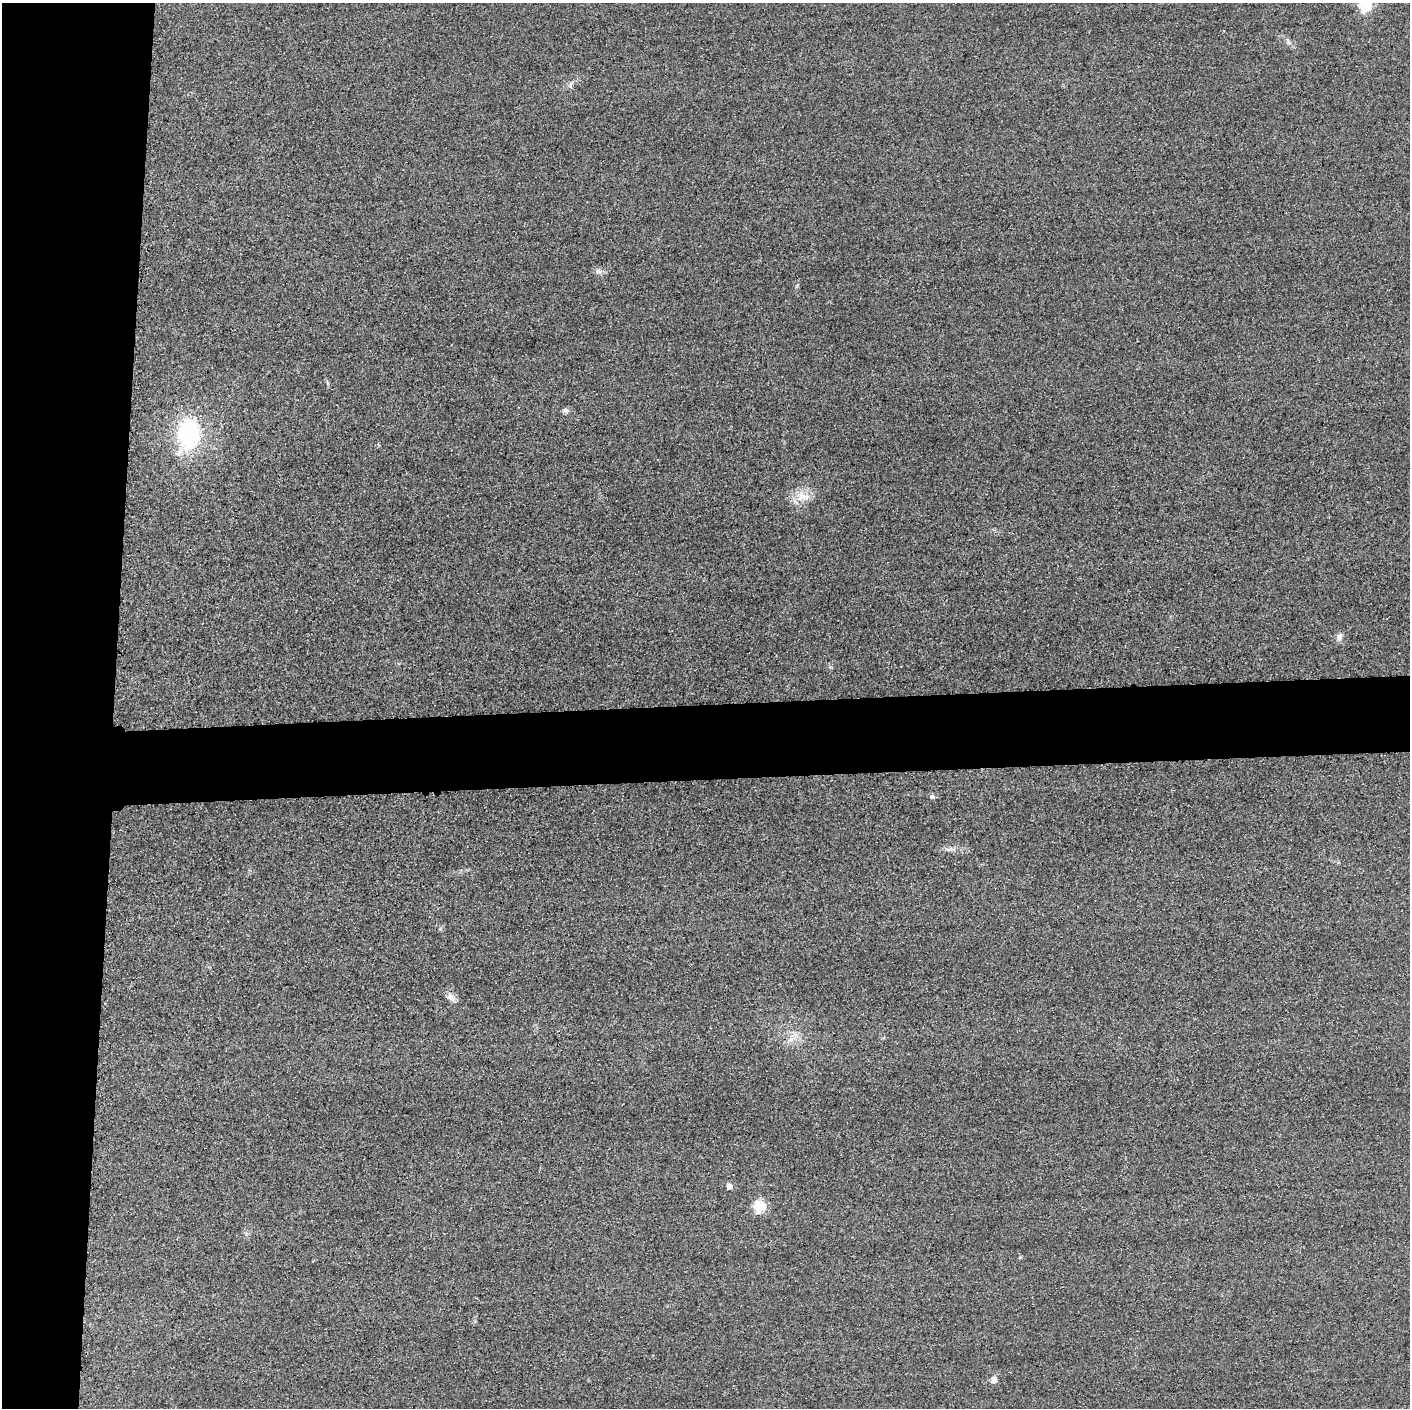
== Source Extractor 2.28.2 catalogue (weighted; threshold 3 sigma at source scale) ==
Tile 4 of 3 x 3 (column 1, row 2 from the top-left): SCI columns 15-1422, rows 1436-2841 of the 4251 x 4275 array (HDU 1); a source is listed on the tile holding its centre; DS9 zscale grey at full resolution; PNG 1412 x 1410 px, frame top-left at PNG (2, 3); no overlay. Shown black and unused: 13% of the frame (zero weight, under 3 of 4 exposures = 3% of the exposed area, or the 3 px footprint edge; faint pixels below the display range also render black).
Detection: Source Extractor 2.28.2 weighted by HDU 2 'WHT'; one run over the whole footprint, this tile lists its part. Background 0.0604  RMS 0.017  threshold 0.0775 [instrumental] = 3 sigma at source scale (4.5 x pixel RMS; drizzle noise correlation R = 1.50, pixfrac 1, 0.05/0.05 arcsec/px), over >= 5 px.
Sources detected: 15; all 15 listed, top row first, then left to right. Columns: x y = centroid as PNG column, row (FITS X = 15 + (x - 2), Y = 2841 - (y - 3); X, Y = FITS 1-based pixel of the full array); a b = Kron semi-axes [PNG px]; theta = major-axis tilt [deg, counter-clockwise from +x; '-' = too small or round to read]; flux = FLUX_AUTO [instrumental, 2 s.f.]
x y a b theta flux
1365 5 6 6 - 180
1288 41 9 6 -64 5.2
570 84 9 3 69 3
598 271 9 6 -15 6.2
565 410 8 6 -24 5.6
188 433 26 18 87 200
802 496 22 13 -16 25
1339 637 10 8 72 7.2
932 797 7 6 - 4.4
451 997 15 8 -43 9.8
790 1040 12 5 26 8.8
729 1186 5 5 - 16
759 1206 6 6 - 150
1020 1257 5 3 - 1.7
994 1380 9 7 69 8.5
Isophote crosses this tile's border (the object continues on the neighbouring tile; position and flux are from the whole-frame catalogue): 1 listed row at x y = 1365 5